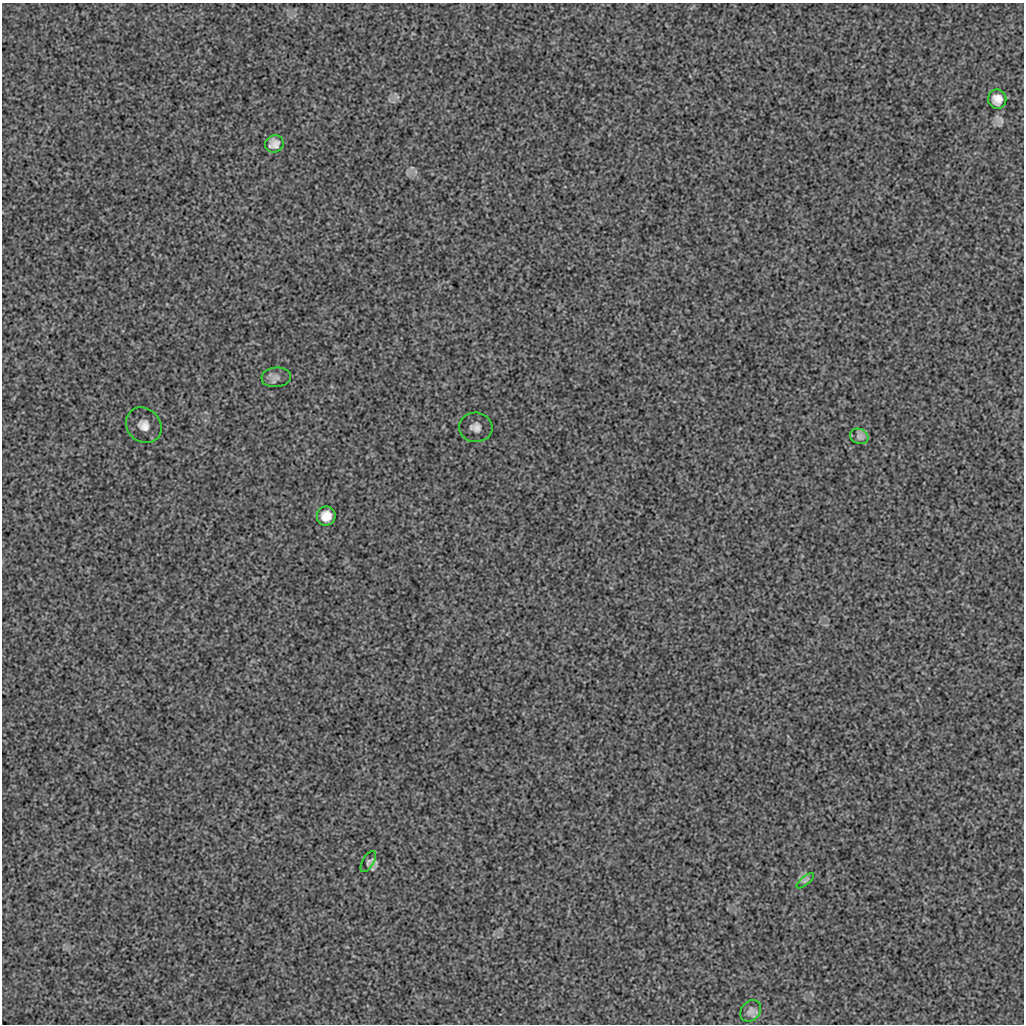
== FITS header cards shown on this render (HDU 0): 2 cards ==
NAXIS1  =                 1022 / length of data axis 1
NAXIS2  =                 1022 / length of data axis 2

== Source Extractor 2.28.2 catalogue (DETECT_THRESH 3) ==
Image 1022 x 1022 px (HDU 0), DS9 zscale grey, 1 PNG px = 1 image px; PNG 1026 x 1026 px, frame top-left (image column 1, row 1022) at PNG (2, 3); each listed source drawn as its Kron ellipse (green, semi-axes under 4 px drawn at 4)
Background 150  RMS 3.7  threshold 11.1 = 3 sigma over >= 5 px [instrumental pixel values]
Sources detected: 10; all 10 listed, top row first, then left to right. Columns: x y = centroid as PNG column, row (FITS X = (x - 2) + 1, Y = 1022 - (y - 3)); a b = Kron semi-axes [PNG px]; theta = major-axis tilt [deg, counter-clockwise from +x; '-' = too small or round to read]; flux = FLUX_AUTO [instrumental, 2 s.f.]
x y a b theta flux
997 99 9 9 - 1800
274 144 9 8 - 1500
276 377 15 10 6 1500
144 425 19 16 -45 3500
476 427 17 14 -6 2300
859 436 9 7 -23 960
326 516 9 9 - 2400
368 862 12 5 60 580
805 881 11 3 39 410
751 1011 12 9 49 1100